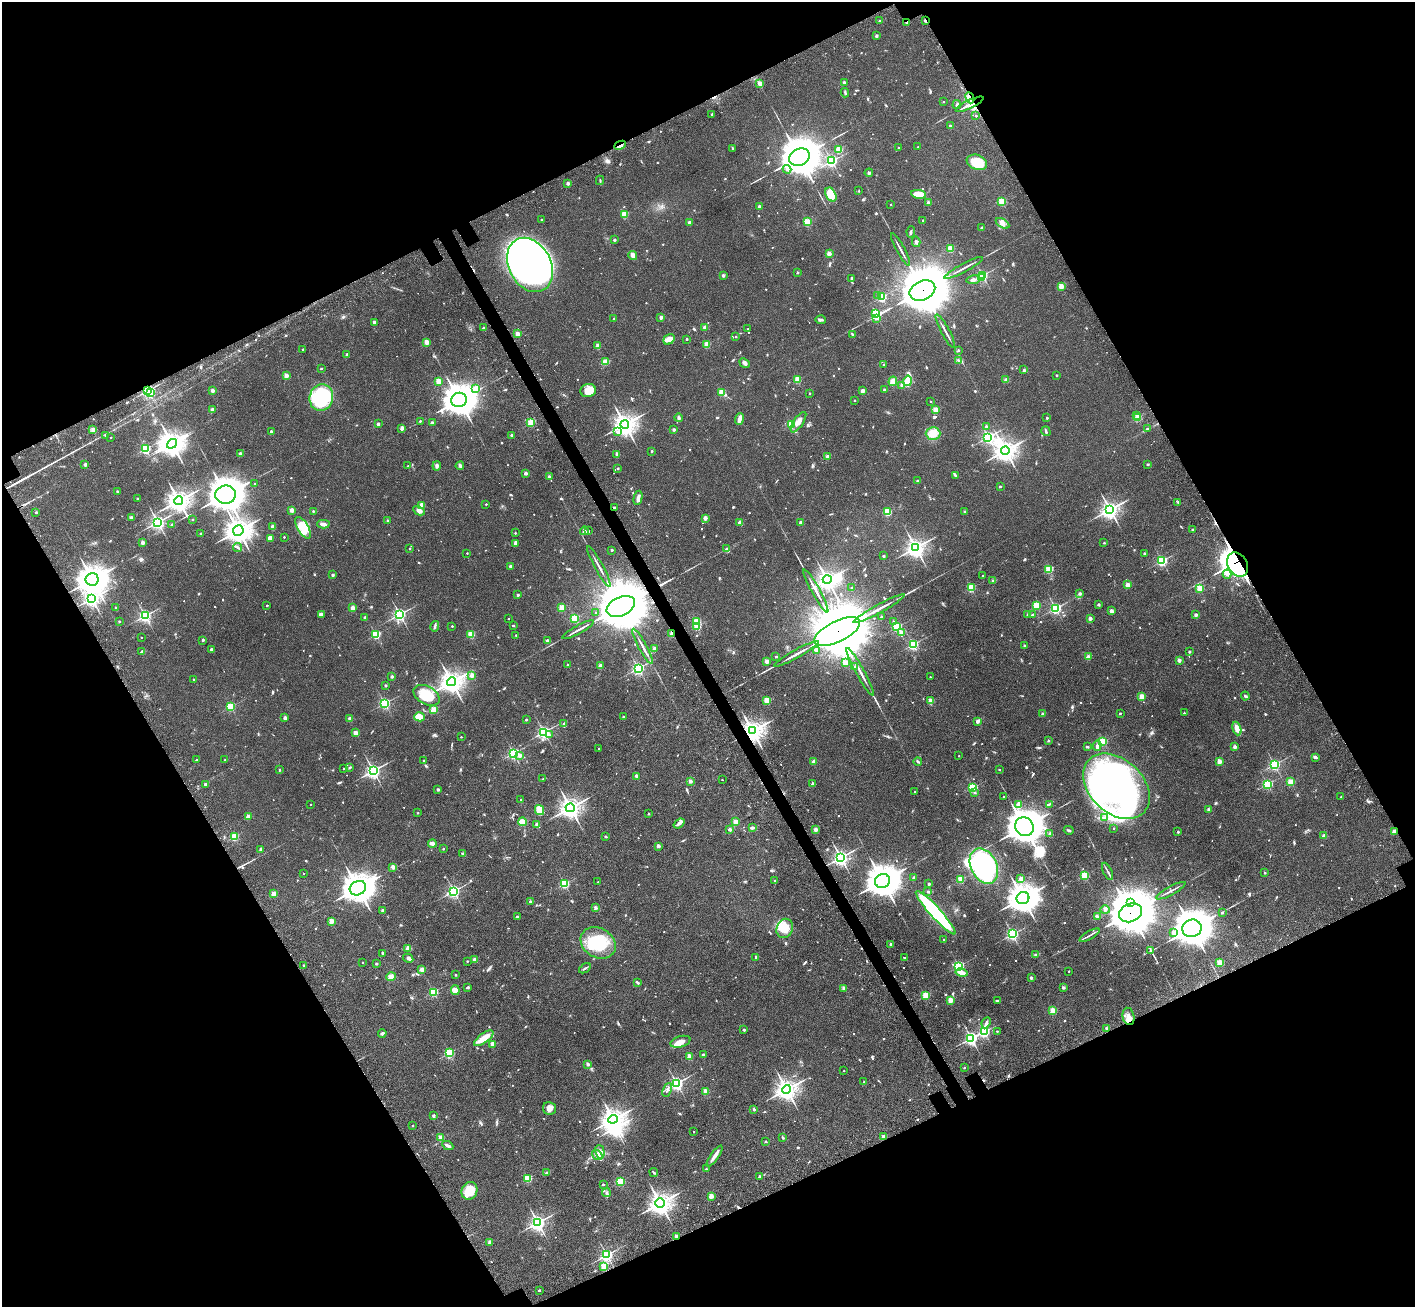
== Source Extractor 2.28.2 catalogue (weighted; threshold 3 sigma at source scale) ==
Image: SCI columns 162-5813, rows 442-5659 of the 5971 x 5965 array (HDU 1 of 3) = the unmasked area's bounding box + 8 px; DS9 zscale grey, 4 x 4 block average (1 PNG px = mean of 4 x 4 image px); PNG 1417 x 1309 px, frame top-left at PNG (2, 2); each listed source drawn as its Kron ellipse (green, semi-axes under 4 px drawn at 4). Shown black and unused: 45% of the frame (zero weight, under 3 of 4 exposures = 9% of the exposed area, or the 3 px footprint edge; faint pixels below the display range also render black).
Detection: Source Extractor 2.28.2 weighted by HDU 2 'WHT'. Background 0.0324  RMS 0.0051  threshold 0.0228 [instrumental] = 3 sigma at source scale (4.5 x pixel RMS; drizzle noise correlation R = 1.50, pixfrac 1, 0.05/0.05 arcsec/px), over >= 5 px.
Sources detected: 1093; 10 too faint to see at this stretch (4 x 4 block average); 17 inside a brighter object's white glare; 9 cosmic-ray / hot-pixel residue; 4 long thin detections or spike segments (spike, bleed or trail) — neither listed nor drawn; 15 coinciding with a brighter row at this scale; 26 inside a brighter listed object's ellipse — not listed separately; of the other 1012, all 500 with FLUX_AUTO >= 3.5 (the completeness limit of this list) listed and drawn (512 fainter detections not listed), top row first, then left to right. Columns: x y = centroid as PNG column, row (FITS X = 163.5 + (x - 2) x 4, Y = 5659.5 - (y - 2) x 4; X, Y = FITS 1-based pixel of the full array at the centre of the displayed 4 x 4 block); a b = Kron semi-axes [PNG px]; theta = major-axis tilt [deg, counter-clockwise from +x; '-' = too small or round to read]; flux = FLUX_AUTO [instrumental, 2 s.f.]
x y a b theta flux
879 21 2 2 - 11
925 21 3 2 - 7.1
907 22 2 2 - 26
876 36 2 2 - 24
760 83 2 2 - 72
844 83 2 2 - 36
845 93 4 2 - 3.7
970 98 5 2 - 9.2
944 102 2 2 - 3.9
957 104 4 2 - 3.6
970 104 15 4 26 36
712 114 2 2 - 14
976 116 2 2 - 5.2
950 126 2 2 - 14
620 145 6 2 25 12
918 147 2 2 - 6.6
898 148 2 2 - 7.6
733 149 3 2 - 4.9
839 149 2 2 - 160
799 157 10 8 24 9200
832 161 2 2 - 490
977 162 10 7 -20 73
787 169 4 2 - 5.6
869 173 4 3 - 4.6
600 180 4 2 - 3.5
568 183 2 2 - 30
859 191 2 2 - 4.7
831 194 7 5 -61 50
919 194 7 4 -9 42
1002 201 2 2 - 200
928 203 2 2 - 36
891 205 2 2 - 4.9
759 206 2 2 - 21
624 214 2 2 - 170
541 219 2 2 - 6.8
923 220 2 2 - 3.8
689 222 2 2 - 29
807 222 2 2 - 200
1002 223 7 3 -31 12
982 228 2 2 - 23
911 232 6 2 80 3.8
614 240 2 2 - 5.8
916 242 5 3 - 6
950 248 2 2 - 140
901 249 18 2 -61 9.6
829 254 2 2 - 69
633 255 4 2 - 20
530 265 29 21 -61 2200
964 268 22 2 28 12
797 272 2 2 - 14
723 275 2 2 - 26
982 275 2 2 - 510
851 278 3 2 - 4.1
981 278 3 2 - 26
973 280 7 4 9 11
1061 286 2 2 - 110
922 290 13 9 24 21000
877 296 2 2 - 5
882 297 2 2 - 310
876 314 4 2 - 350
661 317 2 2 - 37
614 318 2 2 - 12
877 318 2 2 - 19
821 320 5 2 - 4.7
374 322 2 2 - 11
705 327 3 3 - 6.7
483 328 3 2 - 4.8
748 329 2 2 - 5.2
945 331 19 2 -62 11
517 334 2 2 - 80
852 334 4 2 - 4.3
736 337 2 2 - 8.3
669 339 6 5 - 28
687 339 2 2 - 8.4
427 342 2 2 - 84
707 344 2 2 - 120
598 346 2 2 - 67
303 349 2 2 - 5.1
958 350 2 2 - 13
347 354 3 3 - 3.7
958 360 3 2 - 3.5
605 362 3 2 - 57
745 363 6 3 -41 8.4
884 365 2 2 - 7.1
321 368 2 2 - 8.1
1024 370 4 2 - 3.8
1057 375 2 2 - 9.8
286 376 2 2 - 75
797 379 2 2 - 130
1006 380 2 2 - 48
438 381 2 2 - 100
893 381 5 4 - 23
908 381 5 3 - 100
902 385 2 2 - 43
476 388 3 2 - 98
148 390 2 2 - 660
212 390 2 2 - 34
884 390 2 2 - 16
588 391 8 6 12 38
862 391 2 2 - 55
151 392 2 2 - 79
721 392 2 2 - 120
810 393 2 2 - 5.1
321 398 13 11 75 290
459 400 8 7 - 4600
855 400 2 2 - 6.8
931 401 2 2 - 5.2
212 410 2 2 - 53
935 410 2 2 - 130
1137 415 2 2 - 6.6
679 418 4 3 - 5.4
1047 418 2 2 - 10
1138 418 2 2 - 170
740 419 6 3 70 18
420 421 2 2 - 5
531 422 2 2 - 180
798 422 12 4 56 20
432 423 2 2 - 32
378 424 2 2 - 24
625 424 4 4 - 2100
791 424 2 2 - 180
986 426 2 2 - 17
402 428 3 3 - 8.8
1147 428 2 2 - 7.2
93 430 4 3 - 9.4
674 430 2 2 - 22
1046 431 5 2 - 4.1
271 432 2 2 - 23
618 432 4 2 - 5.1
933 434 7 6 - 26
512 435 4 2 - 3.6
106 436 2 2 - 12
111 437 2 2 - 4.5
988 437 2 2 - 640
172 444 5 4 - 1700
145 449 2 2 - 390
1005 450 4 4 - 2200
652 451 2 2 - 12
240 454 2 2 - 40
617 454 3 2 - 7.4
827 457 2 2 - 39
85 464 2 2 - 22
1148 464 2 2 - 12
408 466 2 2 - 5.5
437 466 4 3 - 9
460 466 4 3 - 7.3
618 468 2 2 - 9.6
526 473 2 2 - 35
955 475 3 2 - 3.9
549 477 2 2 - 19
918 481 2 2 - 19
255 484 2 2 - 8.7
1000 486 2 2 - 9.3
117 491 2 2 - 10
226 495 10 9 - 4100
638 498 7 2 78 17
137 499 2 2 - 5.7
179 501 4 4 - 1800
1178 502 2 2 - 4.8
486 504 2 2 - 7.1
422 505 2 2 - 70
614 508 2 2 - 9.2
1110 509 4 3 - 1200
292 510 2 2 - 57
313 511 2 2 - 8.5
419 511 6 3 -28 14
964 511 2 2 - 6.9
36 512 2 2 - 12
887 512 3 3 - 63
131 517 4 2 - 6.6
705 518 2 2 - 52
192 519 2 2 - 6.5
388 520 2 2 - 16
158 522 3 3 - 810
740 522 2 2 - 54
801 522 2 2 - 32
172 524 2 2 - 3.6
323 524 6 4 -1 9.9
273 527 2 2 - 49
303 528 12 5 -59 60
1192 529 2 2 - 5.9
238 530 5 5 - 2500
584 531 4 3 - 6.3
588 531 3 2 - 3.6
515 533 2 2 - 6.4
201 534 2 2 - 17
284 537 2 2 - 7.5
270 538 4 3 - 18
142 543 2 2 - 45
515 543 4 3 - 9.4
1104 543 2 2 - 6.8
237 547 4 2 - 5.1
410 548 2 2 - 6.6
726 548 3 2 - 4
915 548 3 3 - 1500
612 550 2 2 - 16
467 553 2 2 - 5
1144 553 2 2 - 15
883 556 4 2 - 3.6
1162 561 2 2 - 470
1238 564 13 9 -59 860
511 566 2 2 - 34
599 566 23 2 -62 13
1049 569 2 2 - 220
1227 574 5 2 - 6.1
333 575 2 2 - 19
983 576 2 2 - 9.5
92 579 6 6 - 3500
827 580 4 3 - 1500
993 580 2 2 - 11
1127 585 2 2 - 73
852 587 2 2 - 7.1
971 588 2 2 - 200
1200 588 2 2 - 160
816 591 24 2 -61 19
1080 594 2 2 - 20
518 595 2 2 - 16
92 598 2 2 - 1100
1099 604 2 2 - 19
267 605 2 2 - 7.4
1036 605 2 2 - 180
621 606 15 9 25 23000
116 608 2 2 - 16
353 608 2 2 - 71
562 608 2 2 - 130
1055 608 2 2 - 550
879 609 29 2 29 29
1111 611 2 2 - 51
596 612 2 2 - 3.9
399 614 2 2 - 620
1027 614 2 2 - 7
321 615 4 3 - 10
1032 615 2 2 - 12
1196 615 2 2 - 31
145 616 2 2 - 590
881 617 2 2 - 9.7
365 618 3 2 - 7.9
508 618 2 2 - 3.9
575 618 2 2 - 250
1090 618 2 2 - 34
119 621 2 2 - 8.1
893 621 2 2 - 3.5
697 622 2 2 - 150
435 626 5 2 - 5.3
452 626 2 2 - 6.9
513 626 2 2 - 11
697 626 2 2 - 170
897 627 2 2 - 260
578 630 18 2 28 13
837 632 25 10 26 45000
901 633 2 2 - 58
471 634 2 2 - 160
672 634 2 2 - 81
376 635 2 2 - 300
516 635 2 2 - 5.1
141 637 2 2 - 3.7
203 640 2 2 - 17
547 641 2 2 - 37
913 644 2 2 - 480
642 646 20 2 -62 13
1025 646 2 2 - 17
211 649 2 2 - 16
654 649 2 2 - 44
817 650 3 3 - 4.6
142 651 3 2 - 4.2
1189 652 2 2 - 14
796 654 25 2 29 23
776 657 2 2 - 9.6
1088 657 2 2 - 50
1179 660 2 2 - 40
767 661 2 2 - 59
845 663 2 2 - 100
568 665 2 2 - 14
600 666 2 2 - 46
854 667 2 2 - 15
638 668 2 2 - 480
860 672 27 2 -61 24
472 675 2 2 - 63
392 676 2 2 - 23
930 677 2 2 - 4.7
193 679 2 2 - 4.6
451 682 5 4 - 2200
385 686 2 2 - 15
426 695 14 9 -29 80
1142 696 2 2 - 100
1245 696 4 2 - 4.3
767 700 2 2 - 150
930 701 2 2 - 98
385 703 2 2 - 510
231 707 2 2 - 300
434 710 2 2 - 140
1120 713 2 2 - 7
1184 713 2 2 - 5.6
1042 714 2 2 - 13
419 717 5 4 - 37
624 717 2 2 - 17
285 718 2 2 - 41
350 719 2 2 - 48
526 720 2 2 - 12
977 721 2 2 - 30
563 724 3 2 - 4.6
1237 728 7 3 -71 24
752 731 4 4 - 2200
544 732 2 2 - 670
356 733 2 2 - 69
549 735 2 2 - 3.9
461 737 2 2 - 4.6
1048 741 2 2 - 13
1103 741 2 2 - 220
1097 746 5 3 - 7.7
1087 747 3 2 - 4.6
1235 747 2 2 - 38
599 749 2 2 - 5.4
513 753 2 2 - 560
520 755 2 2 - 34
959 756 2 2 - 3.6
1315 757 2 2 - 12
197 760 2 2 - 5.4
225 760 2 2 - 5
423 760 2 2 - 4.7
918 761 4 2 - 3.9
1219 761 2 2 - 81
814 762 2 2 - 37
1274 764 2 2 - 570
350 767 2 2 - 4.3
344 768 2 2 - 6.4
999 769 2 2 - 6
279 770 2 2 - 10
373 771 3 3 - 840
637 776 2 2 - 33
543 779 4 2 - 3.7
722 780 2 2 - 5
690 781 2 2 - 40
1291 782 2 2 - 170
206 784 4 3 - 5.2
813 784 2 2 - 33
1267 784 2 2 - 380
1116 786 38 27 -43 1400
973 787 2 2 - 310
438 789 3 2 - 5
915 792 2 2 - 4.4
975 793 2 2 - 5.1
1003 797 2 2 - 4.6
1341 797 2 2 - 4.4
521 799 2 2 - 8
1049 804 3 2 - 3.5
311 805 2 2 - 3.8
1019 805 4 3 - 23
570 808 4 4 - 1700
539 810 5 4 - 41
1209 810 2 2 - 25
418 813 2 2 - 6.1
649 814 2 2 - 8.1
248 817 2 2 - 61
1104 818 4 2 - 5.4
522 822 4 3 - 27
736 822 2 2 - 110
679 823 6 3 38 7.6
537 824 2 2 - 27
1024 827 10 8 -46 6600
752 828 3 2 - 9.4
1113 828 2 2 - 5
730 829 2 2 - 31
816 830 2 2 - 55
1069 830 5 3 - 3.9
1394 831 2 2 - 48
1178 832 2 2 - 11
1050 834 2 2 - 29
606 836 2 2 - 11
1324 836 2 2 - 45
234 837 2 2 - 230
432 844 4 3 - 12
658 846 2 2 - 36
260 849 3 2 - 3.8
443 849 2 2 - 9
463 854 3 2 - 5.9
841 857 3 3 - 880
984 866 18 13 -63 460
393 867 2 2 - 48
1107 871 9 2 -64 5.6
303 873 2 2 - 4.3
1265 873 2 2 - 9.7
1084 875 2 2 - 240
913 878 2 2 - 22
1021 879 2 2 - 57
960 880 2 2 - 160
775 881 2 2 - 13
882 881 8 6 18 5800
598 882 2 2 - 5.1
564 884 2 2 - 280
929 884 2 2 - 20
358 888 8 7 - 3800
454 891 3 2 - 660
1171 891 16 2 29 9.3
928 892 2 2 - 19
274 894 2 2 - 75
1023 898 6 6 - 3800
530 902 2 2 - 23
1130 902 3 3 - 690
595 907 3 3 - 3.8
383 910 2 2 - 23
1105 910 4 3 - 5.2
936 913 29 5 -48 450
1130 913 12 9 23 15000
1222 913 2 2 - 11
1097 916 4 3 - 5.3
517 917 2 2 - 14
331 921 2 2 - 86
785 928 10 8 67 44
1192 928 10 8 16 6400
1174 932 2 2 - 38
1012 934 2 2 - 500
1090 935 11 2 29 7.7
944 939 2 2 - 3.9
598 943 18 14 -31 140
891 944 2 2 - 18
408 948 2 2 - 88
1151 951 4 2 - 4.1
382 953 2 2 - 15
1036 955 3 3 - 4.4
756 957 3 2 - 3.6
408 958 5 3 - 12
905 958 3 2 - 4
474 960 2 2 - 29
467 961 2 2 - 5.7
362 962 2 2 - 5.7
1220 963 2 2 - 110
376 964 2 2 - 17
304 965 2 2 - 16
959 966 2 2 - 410
585 968 6 2 33 4.7
422 970 2 2 - 65
1069 971 2 2 - 5.8
962 973 6 2 -13 24
455 975 2 2 - 9.1
391 977 5 4 - 16
1031 978 2 2 - 21
637 982 3 2 - 6.4
468 987 3 2 - 4.9
843 988 3 3 - 4.9
1063 988 2 2 - 26
455 990 5 4 - 17
433 992 2 2 - 320
926 995 2 2 - 190
950 1000 2 2 - 110
997 1001 3 2 - 4.7
1053 1011 2 2 - 140
1128 1016 9 5 -78 17
986 1023 6 3 64 9
1106 1028 2 2 - 4.3
744 1030 2 2 - 16
997 1031 2 2 - 4.9
984 1032 2 2 - 440
382 1033 4 3 - 5.4
484 1038 11 5 36 35
971 1038 2 2 - 740
680 1042 10 5 17 19
493 1044 2 2 - 71
449 1053 2 2 - 400
703 1055 2 2 - 4.3
689 1056 2 2 - 78
588 1064 2 2 - 28
964 1068 2 2 - 7.1
844 1071 2 2 - 3.8
864 1082 2 2 - 10
677 1083 2 2 - 790
786 1089 4 4 - 1700
667 1090 7 2 69 5.8
706 1092 2 2 - 91
549 1108 7 6 - 19
754 1109 3 2 - 4.7
433 1116 2 2 - 21
613 1119 5 4 - 1900
413 1126 2 2 - 7.3
693 1132 2 2 - 6.7
782 1137 3 2 - 3.9
883 1137 2 2 - 43
441 1138 2 2 - 96
765 1141 2 2 - 10
448 1146 6 2 -27 12
600 1152 7 4 -76 11
597 1155 6 4 -36 16
715 1156 12 3 55 18
706 1169 2 2 - 6.7
654 1172 4 2 - 4.5
547 1173 4 3 - 4.3
759 1176 2 2 - 14
528 1178 2 2 - 210
620 1181 2 2 - 300
603 1184 2 2 - 9.3
469 1191 9 7 63 57
606 1193 4 2 - 5.2
711 1196 2 2 - 78
660 1203 5 4 - 1800
538 1223 3 3 - 920
677 1236 2 2 - 60
490 1242 2 2 - 41
607 1255 2 2 - 610
604 1266 2 2 - 130
539 1290 3 2 - 3.5
Overlapping masked pixels (flux is a lower limit): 18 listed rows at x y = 925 21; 907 22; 970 98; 970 104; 620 145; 922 290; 148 390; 151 392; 614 508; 1238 564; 621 606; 837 632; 672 634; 752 731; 1394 831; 1130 913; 1128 1016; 677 1236
Diffuse or blended objects may show on this block-average render without a row.